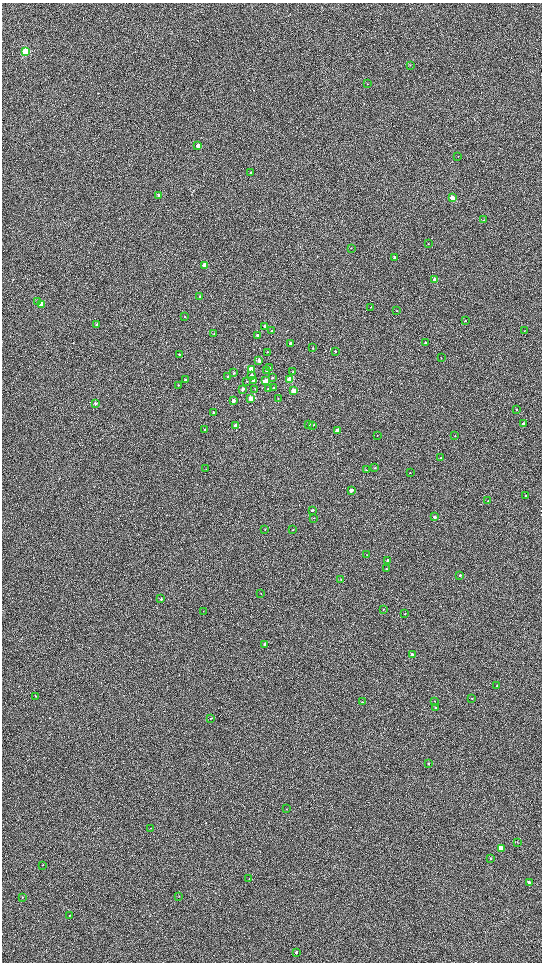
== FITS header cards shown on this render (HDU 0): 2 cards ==
NAXIS1  =                 1080 / length of data axis 1
NAXIS2  =                 1920 / length of data axis 2

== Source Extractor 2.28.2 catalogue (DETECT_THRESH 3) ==
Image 1080 x 1920 px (HDU 0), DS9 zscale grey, zoomed out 1/2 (1 PNG px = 2 x 2 image px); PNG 544 x 964 px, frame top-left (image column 1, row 1919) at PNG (2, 3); each listed source drawn as its Kron ellipse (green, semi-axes under 4 px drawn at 4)
Background 603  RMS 57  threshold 171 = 3 sigma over >= 5 px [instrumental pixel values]
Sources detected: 115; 2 cannot appear on this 1/2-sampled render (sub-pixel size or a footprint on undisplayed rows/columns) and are neither listed nor drawn; the other 113 listed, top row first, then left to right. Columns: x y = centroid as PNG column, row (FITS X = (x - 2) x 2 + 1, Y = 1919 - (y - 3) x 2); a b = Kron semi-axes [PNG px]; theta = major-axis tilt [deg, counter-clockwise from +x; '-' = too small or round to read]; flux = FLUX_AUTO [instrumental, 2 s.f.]
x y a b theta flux
26 51 3 3 - 940000
410 65 3 2 - 4500
367 83 2 2 - 4400
198 146 3 3 - 94000
458 156 2 1 - 3700
251 173 3 3 - 10000
159 195 3 2 - 16000
452 198 3 2 - 210000
484 220 2 2 - 11000
428 244 2 2 - 3500
351 248 3 2 - 3600
394 258 3 3 - 25000
205 265 3 3 - 230000
435 280 3 3 - 130000
199 296 3 3 - 9700
37 302 3 3 - 8600
41 305 3 3 - 220000
371 307 3 2 - 4600
396 311 2 2 - 3700
185 317 3 2 - 6600
465 321 2 2 - 5600
97 324 3 3 - 13000
265 327 3 2 - 68000
272 331 3 2 - 12000
524 331 3 2 - 4200
214 333 3 3 - 6700
257 335 3 3 - 17000
291 343 3 2 - 37000
426 343 2 2 - 30000
313 348 2 2 - 6100
335 351 3 2 - 10000
267 352 2 2 - 5400
179 354 3 2 - 7400
441 358 2 2 - 3700
259 360 4 3 - 34000
270 368 2 2 - 13000
251 369 3 3 - 190000
267 370 3 2 - 16000
293 372 2 2 - 11000
234 373 3 2 - 12000
251 376 3 2 - 55000
227 377 2 2 - 10000
272 377 2 2 - 12000
185 380 2 2 - 10000
289 380 3 3 - 520000
247 381 3 3 - 6900
253 381 3 3 - 25000
265 381 3 3 - 290000
178 385 3 3 - 8400
274 388 3 2 - 13000
243 389 3 2 - 40000
255 389 3 2 - 6500
268 389 3 3 - 16000
294 391 3 3 - 190000
251 398 3 3 - 140000
278 399 2 2 - 4300
233 401 3 3 - 84000
95 403 3 2 - 17000
516 409 2 2 - 8300
213 413 3 3 - 11000
309 424 3 2 - 9200
523 424 2 2 - 46000
235 425 3 3 - 51000
313 425 4 2 - 9700
205 430 3 2 - 12000
337 430 3 2 - 73000
377 435 3 2 - 3600
455 436 2 2 - 4200
441 458 2 2 - 4400
375 468 2 2 - 8600
206 469 3 2 - 3700
366 470 3 2 - 6700
410 472 2 2 - 4400
351 490 3 2 - 110000
526 496 2 2 - 8900
488 501 2 2 - 6000
312 510 3 2 - 18000
435 517 2 2 - 28000
314 518 2 2 - 4400
265 530 2 2 - 4800
293 530 2 2 - 6800
367 555 2 1 - 3000
388 560 2 2 - 33000
386 569 2 2 - 7100
460 575 2 2 - 8600
341 579 3 2 - 5300
261 593 2 2 - 4000
161 599 3 3 - 14000
383 609 2 2 - 5200
203 611 2 1 - 3300
404 614 2 2 - 9000
265 644 2 2 - 31000
412 655 2 2 - 49000
497 686 3 3 - 6700
35 696 2 2 - 8200
472 698 3 2 - 4700
434 701 2 2 - 4600
362 702 2 2 - 6300
435 708 3 2 - 9100
211 718 2 2 - 6500
428 764 2 2 - 6100
287 809 2 2 - 4000
150 828 2 2 - 4000
517 842 3 2 - 3900
501 849 4 3 - 410000
490 858 3 2 - 5500
43 865 3 2 - 4100
249 878 2 2 - 3700
529 883 4 3 - 24000
179 896 2 2 - 4700
22 897 2 2 - 5000
69 915 2 2 - 4000
296 952 3 3 - 19000
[2 sub-pixel or undisplayed-footprint detections neither listed nor drawn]